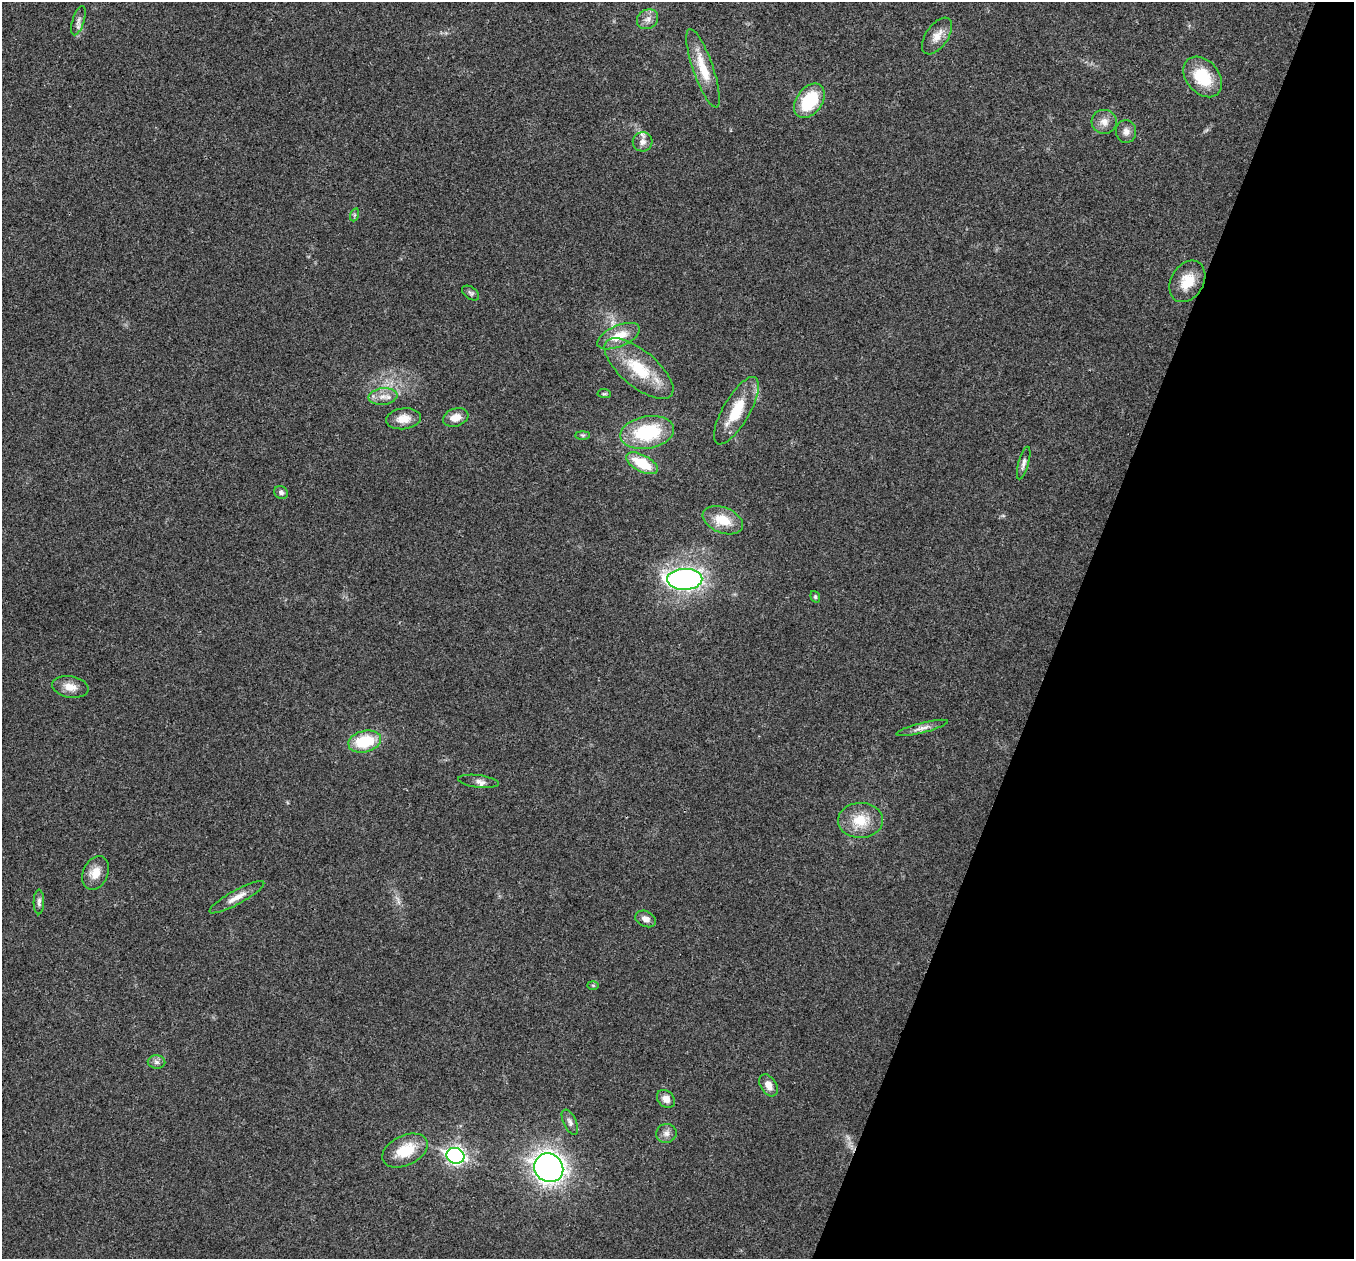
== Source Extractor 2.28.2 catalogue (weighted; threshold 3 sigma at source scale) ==
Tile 8 of 4 x 4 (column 4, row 2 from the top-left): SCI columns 4060-5411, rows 2651-3907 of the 5417 x 5431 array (HDU 1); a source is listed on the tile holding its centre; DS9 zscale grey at full resolution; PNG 1356 x 1261 px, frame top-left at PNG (2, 2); each listed source drawn as its Kron ellipse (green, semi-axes under 4 px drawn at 4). Shown black and unused: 21% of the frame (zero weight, under 3 of 4 exposures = <1% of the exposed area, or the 3 px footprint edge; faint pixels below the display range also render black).
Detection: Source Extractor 2.28.2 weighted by HDU 2 'WHT'; one run over the whole footprint, this tile lists its part. Background 0.0212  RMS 0.0041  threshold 0.0183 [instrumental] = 3 sigma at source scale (4.5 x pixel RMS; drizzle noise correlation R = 1.50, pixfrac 1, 0.05/0.05 arcsec/px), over >= 5 px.
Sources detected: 47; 2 inside a brighter listed object's ellipse — not listed separately; the other 45 listed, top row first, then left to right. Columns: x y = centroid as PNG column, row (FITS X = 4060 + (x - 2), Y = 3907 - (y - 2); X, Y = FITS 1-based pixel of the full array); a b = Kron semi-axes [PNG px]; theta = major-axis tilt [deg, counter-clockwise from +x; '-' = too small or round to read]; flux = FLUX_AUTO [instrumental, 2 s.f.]
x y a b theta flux
648 19 11 9 35 2.5
78 21 15 6 73 1.8
937 36 21 11 55 4.5
703 68 41 10 -71 10
1203 77 23 16 -49 15
809 101 19 13 54 19
1104 122 12 12 - 3.3
1126 131 11 10 - 2.3
643 142 10 9 - 2.2
354 215 6 4 71 0.6
1187 281 22 16 59 8.4
471 293 9 6 -35 1
619 336 23 10 23 7.9
639 369 42 18 -40 18
604 394 6 4 -6 0.62
383 397 14 8 7 3.4
736 411 38 13 60 14
456 417 13 9 18 4.3
403 419 17 10 7 5.3
647 432 27 16 10 27
583 435 7 4 0 0.63
642 463 17 8 -28 13
1024 463 17 5 75 1.7
281 492 7 6 - 1.3
723 520 21 13 -21 9.2
685 579 18 10 1 110
815 597 6 4 -70 0.63
70 687 18 10 -10 4.4
922 728 26 5 14 2.5
365 741 17 10 12 17
478 781 20 6 -7 1.9
861 820 22 17 1 10
95 873 17 12 66 5.3
237 897 31 7 29 4.3
39 902 12 5 90 1.4
646 919 11 7 -25 2.6
593 985 6 4 -1 0.52
157 1062 9 6 -2 1.5
768 1085 12 8 -58 3.5
666 1099 10 7 -46 3.2
570 1122 13 6 -64 1.6
666 1133 10 9 - 2.2
405 1151 24 15 25 11
455 1156 9 7 -22 130
549 1168 15 14 - 200